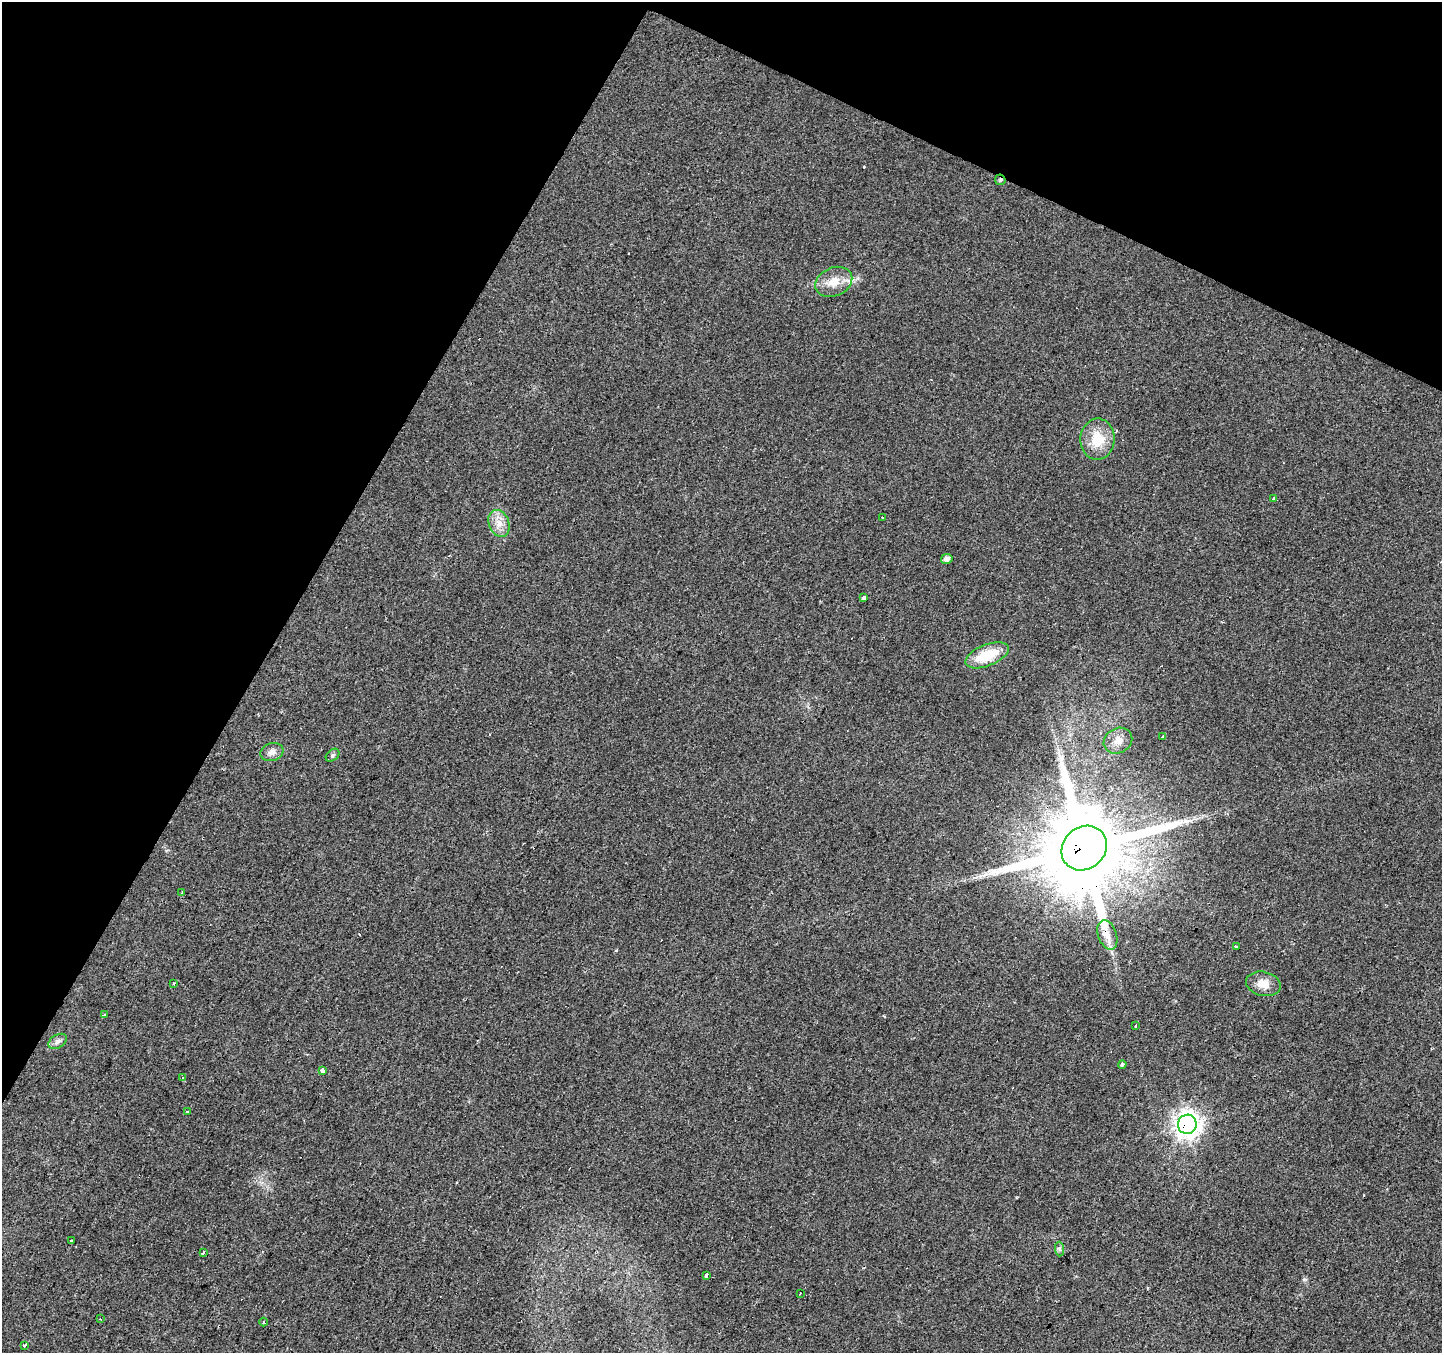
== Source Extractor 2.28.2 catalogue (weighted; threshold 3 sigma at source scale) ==
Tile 2 of 4 x 4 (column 2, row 1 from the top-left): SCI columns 1441-2880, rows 4252-5602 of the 5769 x 5864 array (HDU 1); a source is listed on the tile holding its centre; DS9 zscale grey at full resolution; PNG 1444 x 1355 px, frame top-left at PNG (2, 2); each listed source drawn as its Kron ellipse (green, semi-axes under 4 px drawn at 4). Shown black and unused: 26% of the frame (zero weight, under 2 of 3 exposures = <1% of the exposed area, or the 3 px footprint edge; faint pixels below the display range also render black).
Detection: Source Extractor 2.28.2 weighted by HDU 2 'WHT'; one run over the whole footprint, this tile lists its part. Background 0.0299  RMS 0.0062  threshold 0.0278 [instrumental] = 3 sigma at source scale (4.5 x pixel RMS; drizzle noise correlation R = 1.50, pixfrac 1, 0.0396/0.0396 arcsec/px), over >= 5 px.
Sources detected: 49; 14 cosmic-ray / hot-pixel residue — neither listed nor drawn; the other 35 listed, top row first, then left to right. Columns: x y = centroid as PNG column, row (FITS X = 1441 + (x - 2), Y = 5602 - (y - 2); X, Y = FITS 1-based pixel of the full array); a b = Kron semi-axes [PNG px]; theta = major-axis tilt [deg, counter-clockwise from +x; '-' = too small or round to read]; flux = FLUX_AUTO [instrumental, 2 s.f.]
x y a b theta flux
1000 180 5 5 - 0.93
834 282 19 14 24 9.5
1097 439 20 17 87 16
1274 498 4 3 - 5.1
882 518 3 3 - 1.7
499 523 14 10 -69 6.3
947 559 6 5 - 2.8
864 598 3 3 - 7.4
987 655 23 10 22 20
1162 737 4 3 - 4.2
1118 741 15 12 29 5.9
272 752 12 8 19 3.2
332 755 8 5 41 1.2
1084 848 24 21 41 9900
182 892 3 2 - 0.63
1107 935 15 9 -71 5.9
1236 946 3 3 - 2.3
174 984 3 3 - 1.9
1263 984 17 12 -13 7
104 1015 3 3 - 6.6
1135 1025 3 3 - 2.4
58 1041 10 6 30 2.2
1122 1064 4 4 - 1.1
322 1070 3 3 - 21
183 1078 3 3 - 2.6
187 1112 3 3 - 3
1187 1124 9 9 - 460
71 1241 4 3 - 2.4
1059 1249 7 4 -89 1.3
203 1253 3 3 - 9.3
706 1275 4 3 - 2.2
800 1293 3 2 - 0.47
100 1319 3 2 - 0.72
264 1322 4 3 - 0.69
25 1345 4 3 - 3.8
Overlapping masked pixels (flux is a lower limit): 3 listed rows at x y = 1000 180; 1084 848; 1187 1124
Unlisted compact peaks at least as high as the median listed source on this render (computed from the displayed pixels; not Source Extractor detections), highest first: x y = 1304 1279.